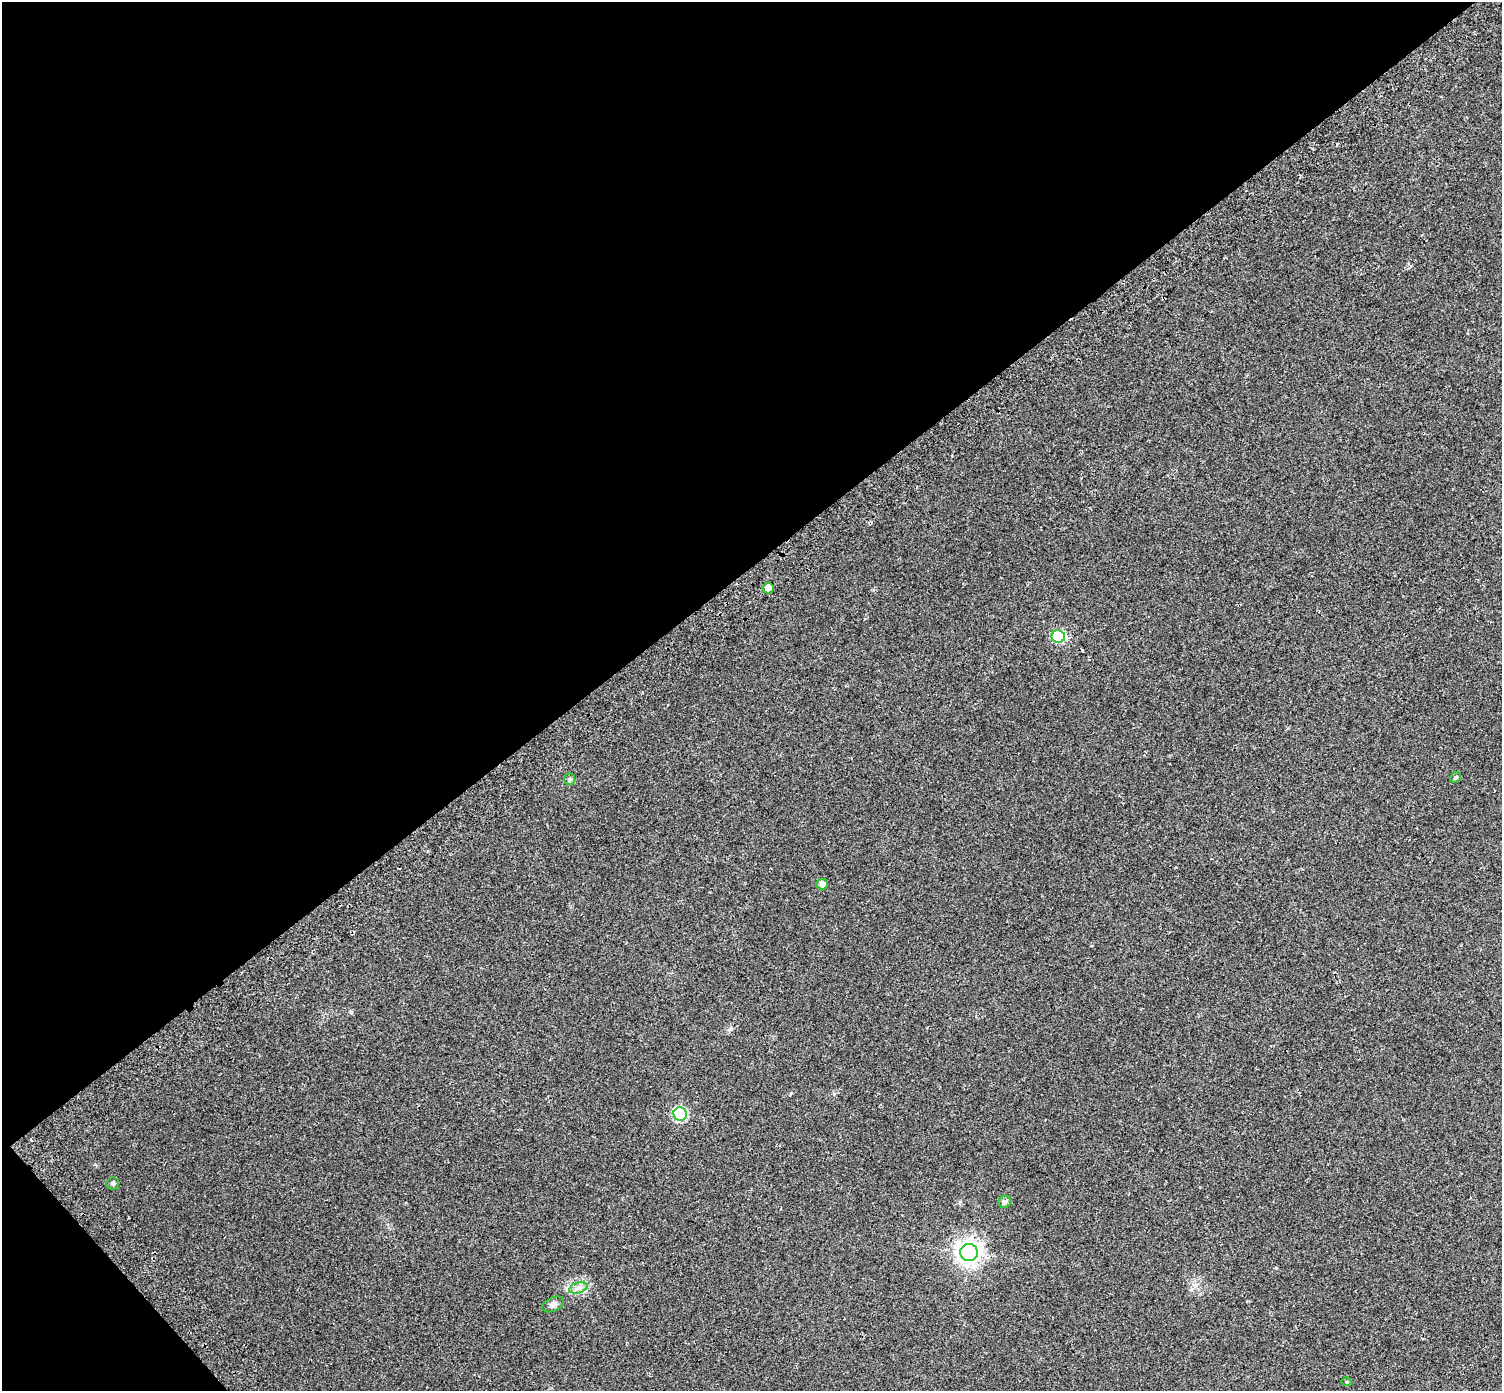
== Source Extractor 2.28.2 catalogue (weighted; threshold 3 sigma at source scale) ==
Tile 5 of 4 x 4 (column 1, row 2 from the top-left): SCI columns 67-1566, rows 3072-4460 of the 6126 x 6079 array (HDU 1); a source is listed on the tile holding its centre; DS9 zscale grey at full resolution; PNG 1504 x 1393 px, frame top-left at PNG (2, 2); each listed source drawn as its Kron ellipse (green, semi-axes under 4 px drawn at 4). Shown black and unused: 42% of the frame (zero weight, under 2 of 3 exposures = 4% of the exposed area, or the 3 px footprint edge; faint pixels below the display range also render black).
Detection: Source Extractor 2.28.2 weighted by HDU 2 'WHT'; one run over the whole footprint, this tile lists its part. Background 0.0555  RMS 0.011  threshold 0.0511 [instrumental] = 3 sigma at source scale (4.5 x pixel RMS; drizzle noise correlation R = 1.50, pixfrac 1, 0.0396/0.0396 arcsec/px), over >= 5 px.
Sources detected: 12; all 12 listed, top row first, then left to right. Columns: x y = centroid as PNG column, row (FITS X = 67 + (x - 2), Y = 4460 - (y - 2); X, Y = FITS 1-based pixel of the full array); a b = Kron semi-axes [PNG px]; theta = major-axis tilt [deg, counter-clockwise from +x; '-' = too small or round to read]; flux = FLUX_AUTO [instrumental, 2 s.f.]
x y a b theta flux
768 588 5 5 - 7.5
1058 636 7 6 - 91
1456 777 5 5 - 2.2
570 779 6 5 - 1.9
822 884 5 5 - 6.1
680 1114 7 6 - 110
113 1183 6 6 - 2.6
1004 1202 7 5 26 3.7
969 1253 9 8 - 850
578 1288 9 5 18 4.4
553 1304 11 7 26 4.5
1346 1382 5 4 - 1.1
Unlisted compact peaks at least as high as the median listed source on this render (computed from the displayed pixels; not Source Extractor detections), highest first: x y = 834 1094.